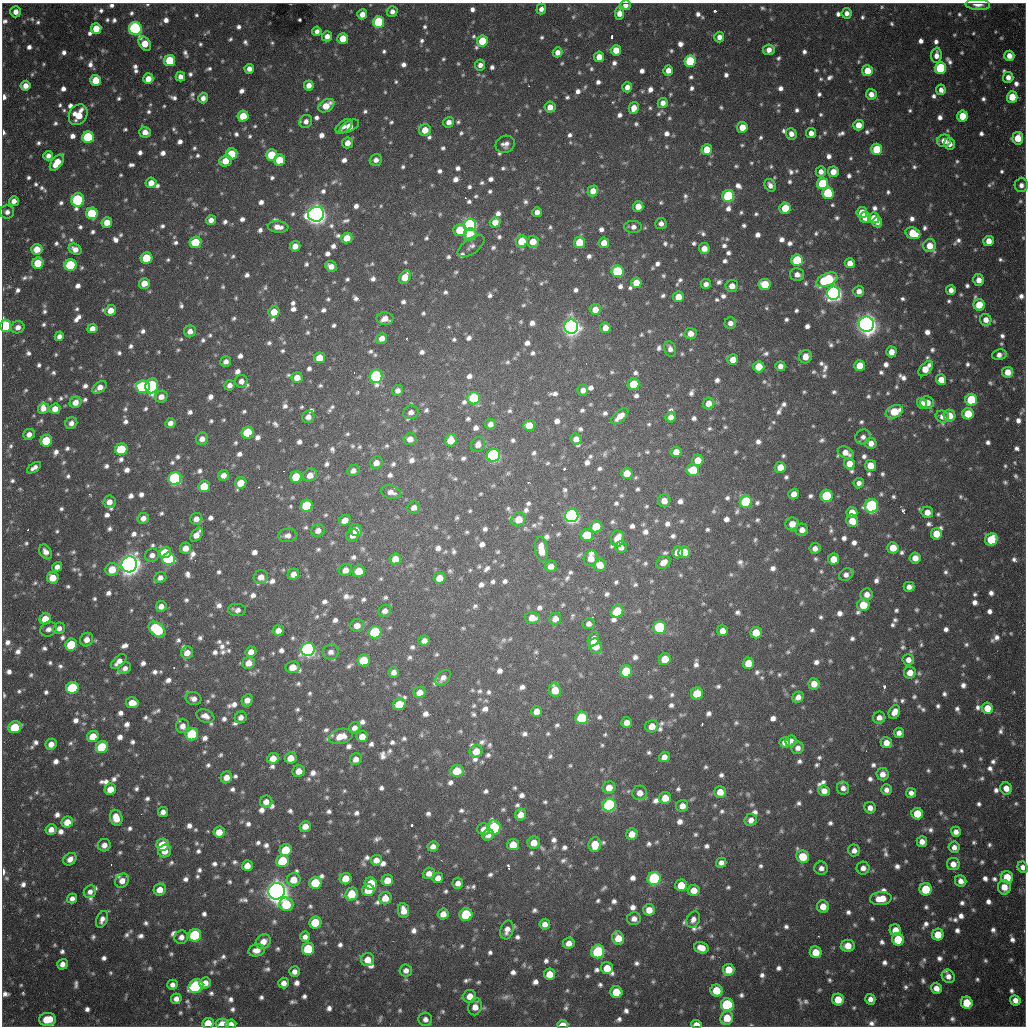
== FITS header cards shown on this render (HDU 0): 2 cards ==
NAXIS1  =                 1024 / length of data axis 1
NAXIS2  =                 1024 / length of data axis 2

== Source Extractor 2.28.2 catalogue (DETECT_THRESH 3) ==
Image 1024 x 1024 px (HDU 0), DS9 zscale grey, 1 PNG px = 1 image px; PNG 1028 x 1028 px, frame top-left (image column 1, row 1024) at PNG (2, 3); each listed source drawn as its Kron ellipse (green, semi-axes under 4 px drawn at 4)
Background 711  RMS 22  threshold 66.1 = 3 sigma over >= 5 px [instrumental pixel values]
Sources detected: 1723; of the 1723, the 500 brightest by FLUX_AUTO listed and drawn (1223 fainter detections omitted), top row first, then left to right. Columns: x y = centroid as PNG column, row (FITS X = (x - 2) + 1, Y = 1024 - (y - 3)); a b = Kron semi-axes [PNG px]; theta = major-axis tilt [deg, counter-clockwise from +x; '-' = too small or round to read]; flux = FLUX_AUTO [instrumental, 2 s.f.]
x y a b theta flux
625 5 5 5 - 1.1e+04
978 5 12 5 -3 1.6e+04
541 9 5 4 - 8.5e+03
392 11 5 5 - 8.5e+03
16 12 5 5 - 1.3e+04
619 13 7 4 83 1.7e+04
847 13 5 5 - 9.5e+03
362 14 5 5 - 1.5e+04
379 22 6 5 - 1.3e+05
96 29 5 5 - 3.3e+04
135 29 6 6 - 3.5e+05
317 31 5 4 - 8.6e+03
327 36 5 5 - 1.2e+04
719 37 5 5 - 9.4e+03
343 39 5 5 - 3.5e+04
482 41 5 5 - 6.1e+04
145 44 8 5 -55 3.4e+04
616 50 5 5 - 2.4e+04
769 50 5 5 - 1.2e+04
557 52 5 4 - 1.1e+04
936 55 8 5 86 1.2e+04
1009 56 5 5 - 1.5e+04
599 57 5 5 - 1.9e+04
170 61 5 5 - 7.4e+04
690 61 6 5 - 1.0e+05
480 65 5 5 - 8.6e+03
940 68 6 5 - 1.2e+05
249 69 5 4 - 1.0e+04
668 70 5 5 - 1.4e+04
867 71 5 5 - 3.1e+04
180 77 5 4 - 1.0e+04
1008 77 5 5 - 1.1e+04
148 79 5 5 - 2.1e+04
96 80 5 5 - 4.0e+04
309 85 5 5 - 1.3e+04
26 86 5 5 - 1.2e+04
627 87 5 5 - 1.2e+04
941 90 5 4 - 8.6e+03
871 94 5 5 - 1.3e+04
1012 97 5 5 - 3.7e+04
203 98 5 5 - 9.4e+03
663 103 5 5 - 1.1e+04
326 106 9 6 32 2.8e+04
550 107 5 5 - 1.5e+04
634 108 6 5 - 1.7e+04
78 115 11 8 60 3.7e+04
243 116 5 5 - 4.3e+04
962 116 5 5 - 3.9e+04
306 121 7 6 - 9.5e+03
449 122 5 5 - 1.1e+04
858 125 5 5 - 1.8e+04
344 126 9 5 38 1.0e+04
349 126 10 5 27 2.3e+04
742 127 5 5 - 2.8e+04
425 130 6 5 - 2.4e+04
145 132 6 5 - 1.4e+04
811 133 5 5 - 1.1e+04
791 134 6 5 - 9.6e+03
88 137 6 5 - 1.3e+05
1018 138 6 5 - 3.5e+04
944 141 7 6 - 2.1e+04
348 143 5 5 - 1.3e+04
505 144 10 8 22 1.0e+04
949 144 6 5 - 1.3e+04
707 149 5 5 - 3.5e+04
877 149 5 5 - 6.4e+04
231 154 6 5 - 5.5e+04
272 155 6 5 - 6.0e+04
48 156 5 4 - 9.1e+03
279 160 6 5 - 5.2e+04
376 160 6 5 - 8.5e+03
225 161 6 5 - 2.3e+04
57 163 9 5 53 3.2e+04
821 172 5 5 - 9.6e+03
833 172 5 5 - 1.8e+04
151 183 5 5 - 1.7e+04
822 183 6 5 - 9.2e+04
770 185 7 5 -57 8.3e+03
1021 185 7 6 - 8.9e+03
593 191 5 5 - 1.9e+04
828 193 6 6 - 1.1e+05
728 196 6 6 - 1.6e+05
78 200 7 6 - 2.1e+05
14 201 5 5 - 1.0e+04
638 206 5 5 - 1.6e+04
785 208 5 5 - 5.0e+04
7 212 7 6 - 8.7e+03
537 212 5 5 - 9.6e+03
92 213 6 5 - 1.0e+05
862 213 5 5 - 2.8e+04
316 214 8 7 - 1.5e+06
865 217 5 5 - 3.0e+04
874 218 6 5 - 2.2e+04
211 220 5 4 - 1.1e+04
107 222 5 5 - 2.3e+04
495 222 5 5 - 2.1e+04
877 222 5 5 - 9.1e+03
661 224 6 5 - 8.7e+03
470 225 6 6 - 3.8e+05
278 227 10 5 -5 1.4e+04
633 227 9 6 -3 8.2e+03
460 230 7 6 - 5.2e+04
913 233 7 5 -22 4.4e+04
470 234 6 6 - 5.4e+04
347 238 6 5 - 2.6e+04
522 241 6 5 - 4.7e+04
989 241 5 5 - 1.7e+04
195 242 6 5 - 6.1e+04
533 242 6 6 - 2.3e+04
579 242 6 5 - 4.6e+04
604 243 5 5 - 2.0e+04
295 246 5 5 - 1.5e+04
471 246 15 7 35 8.5e+03
929 246 6 6 - 2.4e+04
704 248 5 5 - 1.7e+04
37 249 5 5 - 2.6e+04
75 249 6 5 - 1.3e+04
146 258 6 5 - 6.6e+04
797 260 6 5 - 1.1e+05
38 263 6 5 - 5.1e+04
850 263 5 5 - 1.6e+04
70 265 6 5 - 1.2e+05
331 266 6 5 - 1.2e+04
617 271 6 6 - 1.4e+05
797 275 7 6 - 1.1e+04
405 277 7 5 56 3.2e+04
827 280 11 6 25 1.5e+05
979 280 6 5 - 1.4e+04
144 283 6 5 - 1.9e+04
636 283 5 5 - 2.4e+04
706 284 5 5 - 9.2e+03
765 284 6 5 - 5.1e+04
732 286 6 6 - 1.6e+04
951 290 5 5 - 9.4e+03
859 291 5 5 - 1.0e+04
833 293 6 6 - 8.6e+05
678 297 5 5 - 2.3e+04
979 305 6 5 - 4.7e+04
595 309 5 5 - 2.0e+04
111 310 5 5 - 1.8e+04
274 312 5 5 - 2.8e+04
385 319 8 6 0 1.5e+04
986 320 6 5 - 1.4e+04
730 323 6 6 - 8.7e+03
866 324 8 7 - 1.6e+06
6 326 6 5 - 1.5e+05
18 327 7 6 - 1.1e+04
571 327 7 7 - 1.2e+06
92 328 5 4 - 1.2e+04
605 328 5 5 - 1.3e+04
190 331 6 6 - 1.2e+04
690 333 6 5 - 1.4e+04
59 336 5 4 - 8.1e+03
382 338 6 5 - 1.3e+04
670 349 8 6 -77 8.5e+03
891 352 5 5 - 1.7e+04
999 355 7 5 13 9.3e+03
805 357 7 6 - 1.8e+04
319 358 5 5 - 2.6e+04
733 360 5 5 - 1.9e+04
226 361 5 5 - 8.4e+03
780 366 5 5 - 8.3e+03
860 366 5 5 - 3.1e+04
759 367 5 5 - 4.0e+04
926 369 9 5 47 2.8e+04
1008 372 5 5 - 2.1e+04
376 376 7 6 - 3.0e+05
297 377 5 5 - 2.0e+04
941 380 5 5 - 2.0e+04
241 381 6 6 - 1.0e+04
633 384 6 6 - 5.6e+04
230 385 5 5 - 8.3e+03
152 386 7 6 - 2.2e+05
99 387 8 5 37 1.2e+04
143 387 7 6 - 2.2e+05
583 390 5 5 - 9.0e+03
398 391 6 5 - 8.7e+03
161 397 6 6 - 1.3e+04
474 398 6 6 - 1.2e+05
971 400 6 6 - 9.9e+04
75 402 6 5 - 1.6e+04
922 403 5 4 - 9.1e+03
927 403 7 6 - 1.8e+04
709 404 6 5 - 1.8e+04
43 409 5 5 - 1.2e+04
55 409 5 5 - 1.6e+04
411 412 7 7 - 8.9e+03
894 412 9 6 26 5.3e+04
968 414 5 5 - 4.7e+04
620 416 10 5 42 1.8e+04
950 416 6 5 - 2.4e+04
308 417 6 5 - 1.0e+04
671 417 5 5 - 1.1e+04
942 417 7 6 - 1.1e+04
71 423 6 5 - 8.7e+03
170 423 5 5 - 9.1e+03
490 424 5 5 - 8.8e+03
529 425 6 5 - 2.5e+04
248 433 6 5 - 7.4e+04
29 434 6 5 - 1.0e+04
863 437 8 7 - 8.2e+03
202 439 6 6 - 1.1e+04
410 439 6 6 - 1.5e+04
576 439 6 5 - 1.1e+04
451 440 6 5 - 3.4e+04
46 441 6 5 - 6.4e+04
871 443 5 5 - 1.3e+04
478 444 8 7 - 1.3e+04
121 449 6 6 - 9.9e+04
676 452 5 5 - 1.6e+04
846 453 8 5 -27 1.6e+04
494 455 6 6 - 3.4e+05
698 460 6 5 - 2.3e+04
376 463 6 6 - 1.3e+04
849 464 5 5 - 2.1e+04
870 465 5 5 - 2.4e+04
780 467 5 5 - 2.2e+04
34 468 8 4 33 8.3e+03
693 470 6 6 - 5.1e+04
353 471 6 5 - 8.5e+03
627 473 6 5 - 2.4e+04
223 475 5 5 - 1.2e+04
310 475 7 6 - 1.6e+04
296 477 6 5 - 5.9e+04
175 479 6 6 - 3.4e+05
241 483 6 5 - 3.0e+04
859 483 5 5 - 8.4e+03
204 486 6 5 - 4.9e+04
391 492 10 6 -16 1.1e+04
794 494 5 5 - 1.3e+04
827 496 6 6 - 1.1e+05
664 501 6 6 - 1.6e+04
109 502 6 6 - 1.3e+04
746 502 6 6 - 1.4e+05
307 506 6 6 - 1.0e+05
871 506 7 6 - 2.5e+05
414 508 6 6 - 1.0e+04
852 512 5 5 - 2.0e+04
927 512 6 5 - 1.6e+04
572 516 6 6 - 5.9e+05
143 518 6 5 - 1.1e+04
196 519 6 6 - 1.2e+04
519 519 7 7 - 3.1e+04
345 520 6 5 - 1.7e+04
852 521 6 5 - 2.7e+04
792 524 7 6 - 1.9e+04
596 527 6 5 - 5.4e+04
356 530 6 5 - 1.7e+04
802 530 6 6 - 1.3e+04
318 531 6 6 - 1.0e+04
936 534 6 5 - 3.1e+04
197 535 8 5 53 1.5e+04
288 535 9 6 7 8.9e+03
353 535 6 6 - 9.6e+03
587 535 6 6 - 6.8e+04
617 539 8 6 81 2.8e+04
991 540 6 6 - 7.0e+04
621 547 6 5 - 1.0e+04
186 548 6 5 - 1.6e+04
815 548 5 5 - 9.5e+03
893 548 5 5 - 2.7e+04
541 549 13 6 -82 2.6e+04
45 552 8 5 -60 1.0e+04
165 552 6 5 - 3.9e+04
677 552 6 5 - 1.5e+04
684 552 6 5 - 4.4e+04
152 555 7 6 - 8.4e+03
591 558 8 7 - 1.9e+04
915 558 5 5 - 1.6e+04
168 559 6 6 - 2.5e+05
395 559 6 5 - 2.1e+04
833 559 5 5 - 2.3e+04
663 562 7 6 - 1.4e+04
129 564 8 7 - 1.6e+06
600 565 6 6 - 2.2e+04
551 566 6 5 - 1.2e+04
57 567 5 4 - 8.6e+03
112 569 7 6 - 3.2e+04
345 570 6 6 - 1.4e+04
359 571 6 6 - 3.7e+04
293 574 6 5 - 1.2e+04
846 575 7 5 30 9.0e+03
261 577 7 6 - 1.4e+04
53 578 6 5 - 2.9e+04
160 578 6 5 - 9.0e+03
440 578 6 5 - 2.2e+04
909 587 5 5 - 9.3e+03
867 594 6 6 - 1.3e+04
863 605 6 6 - 3.9e+04
161 606 5 5 - 1.1e+04
237 610 9 6 -3 9.0e+03
385 611 6 6 - 9.2e+03
617 611 6 6 - 6.0e+04
532 618 7 6 - 2.2e+04
45 619 6 5 - 2.9e+04
555 619 6 5 - 1.4e+04
589 624 6 5 - 8.4e+03
357 625 7 6 - 1.3e+04
660 627 6 6 - 1.4e+05
59 628 6 5 - 9.1e+03
48 629 8 7 - 8.7e+03
157 629 9 6 -42 1.4e+05
278 630 5 5 - 1.4e+04
722 631 5 5 - 1.5e+04
375 632 6 6 - 1.4e+05
756 633 6 6 - 3.4e+04
593 639 7 5 68 1.4e+04
87 640 7 6 - 1.4e+04
424 641 6 5 - 1.0e+04
71 645 6 5 - 6.9e+04
595 646 8 6 -65 3.2e+04
308 649 7 6 - 5.8e+05
251 652 5 5 - 1.3e+04
331 652 8 7 - 9.4e+03
187 653 6 6 - 1.5e+04
665 659 6 6 - 3.1e+04
364 660 6 6 - 6.6e+04
908 660 6 5 - 1.1e+04
119 662 9 5 44 1.3e+04
249 663 6 6 - 1.8e+04
748 663 6 5 - 3.2e+04
293 667 7 5 8 2.0e+04
125 668 7 5 35 8.3e+03
626 671 6 6 - 7.4e+04
394 672 5 5 - 8.4e+03
910 673 6 6 - 1.6e+04
443 678 9 6 47 1.0e+04
814 684 5 5 - 1.9e+04
72 688 6 6 - 1.2e+05
555 690 7 6 - 3.3e+04
420 693 6 5 - 1.7e+04
697 693 6 6 - 4.3e+04
798 697 6 5 - 1.1e+04
194 699 8 6 -17 9.2e+03
247 700 6 5 - 1.2e+04
132 703 6 5 - 2.2e+04
399 704 6 5 - 4.3e+04
987 708 5 5 - 2.8e+04
537 711 5 5 - 1.5e+04
894 712 7 5 62 1.7e+04
205 716 9 6 -20 1.1e+04
241 717 6 5 - 8.7e+03
582 718 6 6 - 1.0e+05
879 718 6 6 - 1.1e+04
627 722 5 5 - 1.2e+04
183 726 7 6 - 1.2e+04
652 726 6 6 - 1.9e+04
15 727 7 6 - 6.9e+04
355 728 6 5 - 8.9e+03
899 733 5 5 - 9.1e+03
192 734 6 6 - 1.0e+05
93 736 6 5 - 3.0e+04
341 736 12 7 14 2.2e+04
362 737 5 5 - 1.7e+04
791 741 6 5 - 1.3e+04
785 742 5 5 - 1.2e+04
886 743 6 5 - 1.7e+04
51 744 6 5 - 1.4e+04
102 747 6 6 - 9.3e+04
798 748 6 6 - 9.4e+03
476 751 6 6 - 2.5e+04
664 757 5 5 - 1.1e+04
273 758 6 5 - 2.0e+04
291 758 6 5 - 2.2e+04
356 759 6 5 - 1.1e+04
299 771 6 6 - 1.8e+04
457 771 6 5 - 4.3e+04
882 774 6 6 - 1.4e+04
226 777 6 5 - 1.4e+04
609 788 6 6 - 2.0e+04
843 788 6 6 - 9.3e+03
1006 788 6 6 - 1.7e+04
110 789 6 5 - 2.1e+04
886 790 5 5 - 8.4e+03
824 791 6 5 - 1.3e+04
720 792 6 6 - 2.1e+04
640 793 7 7 - 1.4e+04
911 793 5 5 - 8.3e+03
665 798 6 5 - 2.8e+04
266 802 6 6 - 1.3e+04
609 805 6 6 - 2.9e+05
682 806 6 6 - 1.3e+04
870 808 6 5 - 1.1e+04
163 812 5 5 - 9.2e+03
917 814 6 5 - 4.2e+04
521 815 6 5 - 1.6e+04
116 818 8 6 -75 2.7e+04
751 820 6 6 - 1.1e+04
67 822 6 5 - 2.5e+04
305 826 5 5 - 1.6e+04
494 828 7 6 - 1.7e+05
51 829 5 5 - 1.3e+04
484 829 6 6 - 1.2e+04
219 832 6 5 - 2.2e+04
956 832 5 5 - 9.8e+03
632 834 6 5 - 2.0e+04
488 835 6 5 - 1.1e+04
922 842 5 5 - 1.3e+04
534 843 6 6 - 2.2e+04
104 845 6 6 - 1.1e+04
163 845 6 6 - 5.8e+04
513 845 6 5 - 3.0e+04
595 845 7 6 - 3.1e+04
433 846 5 5 - 9.1e+03
954 847 5 5 - 9.6e+03
286 850 6 6 - 5.9e+04
854 850 6 6 - 9.5e+03
165 851 7 6 - 1.8e+04
803 857 6 6 - 4.3e+04
70 859 7 5 42 1.2e+04
376 860 5 5 - 1.3e+04
283 861 6 6 - 8.6e+04
721 863 5 5 - 8.6e+03
953 864 6 6 - 1.5e+04
247 866 5 5 - 1.7e+04
1023 867 6 5 - 8.7e+03
821 868 7 6 - 8.8e+03
863 868 6 6 - 1.0e+04
429 873 6 5 - 1.2e+04
1007 877 6 6 - 3.7e+04
438 878 5 5 - 1.3e+04
654 878 6 6 - 2.0e+05
346 879 6 5 - 2.8e+04
294 880 7 6 - 2.4e+04
387 880 6 5 - 2.3e+04
122 881 7 6 - 1.5e+04
961 881 6 5 - 1.2e+04
315 883 6 6 - 7.1e+04
458 883 5 5 - 1.0e+04
371 884 6 6 - 6.7e+04
681 885 6 5 - 3.2e+04
1004 887 7 6 - 2.4e+04
926 889 6 6 - 6.0e+04
160 890 6 5 - 1.8e+04
368 890 6 6 - 3.2e+04
694 890 6 5 - 1.9e+04
277 891 8 8 - 2.0e+06
90 892 6 6 - 9.3e+03
352 894 6 6 - 3.8e+04
385 898 6 6 - 2.2e+04
72 899 5 5 - 8.2e+03
881 899 11 6 4 3.4e+04
286 904 7 7 - 7.0e+04
823 906 6 6 - 1.8e+04
649 910 6 6 - 2.0e+04
404 911 7 5 -81 1.8e+04
443 914 5 5 - 1.5e+04
466 914 6 6 - 1.1e+05
102 919 9 5 67 9.0e+03
634 919 7 6 - 1.0e+04
693 920 8 6 62 9.3e+03
315 923 6 6 - 6.4e+04
545 924 5 5 - 1.1e+04
507 930 9 6 74 1.2e+04
895 930 6 5 - 2.1e+04
195 935 6 6 - 1.6e+05
938 935 6 6 - 3.2e+04
181 937 7 6 - 1.0e+04
305 937 5 5 - 8.3e+03
618 938 7 6 - 2.8e+04
898 939 6 6 - 6.2e+04
263 941 8 6 38 1.7e+04
569 943 6 5 - 1.4e+04
848 946 7 6 - 2.1e+04
701 948 7 5 -17 2.0e+04
308 949 6 6 - 7.9e+04
256 950 8 6 12 1.3e+04
598 952 6 6 - 1.6e+05
816 952 6 6 - 2.9e+04
368 960 6 6 - 1.8e+04
62 964 5 5 - 1.1e+04
607 968 6 6 - 2.8e+04
406 970 6 6 - 8.7e+03
729 970 6 6 - 3.0e+04
294 972 5 5 - 9.2e+03
549 974 5 5 - 2.7e+04
948 976 7 6 - 9.8e+03
205 983 6 5 - 1.4e+04
284 983 5 5 - 1.1e+04
172 985 5 5 - 8.1e+03
196 986 7 6 - 2.5e+05
936 988 5 5 - 1.4e+04
716 990 6 6 - 4.7e+04
616 992 6 6 - 4.6e+04
470 996 6 6 - 1.8e+04
176 999 5 5 - 9.6e+03
838 999 6 6 - 3.2e+04
870 999 5 5 - 9.2e+03
1015 1000 5 5 - 1.3e+04
967 1003 6 5 - 5.0e+04
727 1005 6 6 - 1.9e+05
475 1007 8 6 76 1.8e+04
727 1018 7 6 - 3.2e+04
48 1019 8 6 2 4.6e+04
425 1019 7 6 - 9.4e+03
208 1023 6 5 - 3.0e+04
222 1024 6 5 - 2.0e+04
231 1024 5 4 - 1.1e+04
696 1024 5 4 - 1.3e+04
563 1025 5 3 - 2.2e+04
At the frame edge (FLAGS 8, measured only in part): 9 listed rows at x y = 625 5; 978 5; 6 326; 1023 867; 208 1023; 222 1024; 231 1024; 696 1024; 563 1025
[1223 fainter detections neither listed nor drawn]

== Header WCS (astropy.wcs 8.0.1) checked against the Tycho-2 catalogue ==
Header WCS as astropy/WCSLIB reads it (CRVAL/CRPIX/CD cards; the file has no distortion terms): RA---TAN/DEC--TAN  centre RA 19:04:13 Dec -20:34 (286.05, -20.56 deg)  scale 1.18 arcsec/px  FOV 20.1' x 20.1'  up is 0 deg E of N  parity flipped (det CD > 0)
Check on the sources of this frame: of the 60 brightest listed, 16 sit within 1.5 arcsec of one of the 22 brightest Tycho-2 stars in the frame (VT <= 11.99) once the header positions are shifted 0.17 arcsec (0.12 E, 0.12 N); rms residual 0.50 arcsec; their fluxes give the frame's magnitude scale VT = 25.22 - 2.5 log10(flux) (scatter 0.31 mag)
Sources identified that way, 16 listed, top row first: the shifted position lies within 1.5 arcsec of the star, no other Tycho-2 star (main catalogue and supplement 1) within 3.0 arcsec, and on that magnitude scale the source's flux lands within +1.5 / -3 mag of the star's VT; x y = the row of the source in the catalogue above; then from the Tycho-2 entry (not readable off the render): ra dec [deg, ICRS J2000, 3 dp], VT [Tycho-2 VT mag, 2 dp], TYC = Tycho-2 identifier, HIP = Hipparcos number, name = IAU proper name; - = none
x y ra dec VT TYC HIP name
135 29 285.922 -20.401 11.84 6290-1553-1 - -
88 137 285.906 -20.437 11.70 6290-1190-1 - -
78 200 285.902 -20.457 11.63 6290-1914-1 - -
470 225 286.039 -20.466 11.64 6291-2563-1 - -
833 293 286.166 -20.490 11.06 6291-1861-1 - -
866 324 286.177 -20.500 9.72 6291-280-1 - -
571 327 286.074 -20.500 10.56 6291-2482-1 - -
376 376 286.006 -20.516 11.38 6291-2555-1 - -
175 479 285.935 -20.549 11.40 6290-1670-1 - -
572 516 286.074 -20.562 10.72 6291-940-1 - -
129 564 285.919 -20.577 9.38 6290-1734-1 - -
308 649 285.981 -20.605 11.19 6290-1602-1 - -
609 805 286.086 -20.657 11.94 6295-2470-1 - -
654 878 286.102 -20.681 11.90 6295-452-1 - -
277 891 285.970 -20.684 9.47 6294-85-1 - -
598 952 286.082 -20.705 11.99 6295-205-1 - -